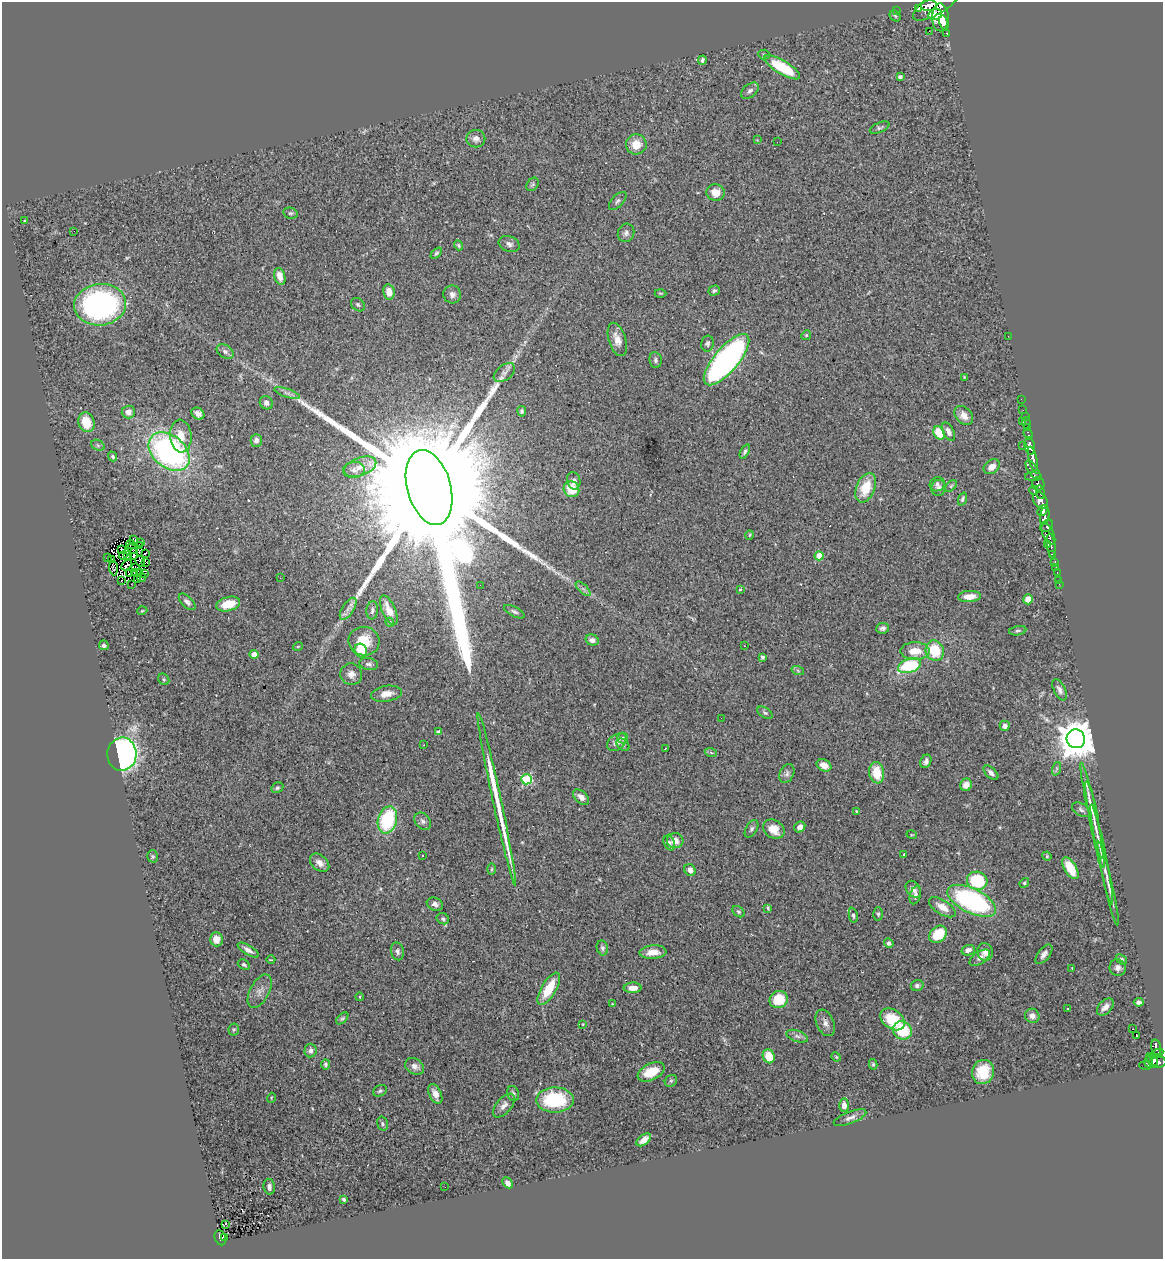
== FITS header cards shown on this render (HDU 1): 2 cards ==
NAXIS1  =                 1161
NAXIS2  =                 1257

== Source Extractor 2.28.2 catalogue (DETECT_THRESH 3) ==
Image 1161 x 1257 px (HDU 1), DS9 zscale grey, 1 PNG px = 1 image px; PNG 1165 x 1261 px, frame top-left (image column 1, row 1257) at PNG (2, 2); each listed source drawn as its Kron ellipse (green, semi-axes under 4 px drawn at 4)
Background 0.694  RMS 0.055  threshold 0.164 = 3 sigma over >= 5 px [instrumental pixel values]
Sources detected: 293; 8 with non-positive FLUX_AUTO (blend fragments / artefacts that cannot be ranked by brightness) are neither listed nor drawn; the other 285 listed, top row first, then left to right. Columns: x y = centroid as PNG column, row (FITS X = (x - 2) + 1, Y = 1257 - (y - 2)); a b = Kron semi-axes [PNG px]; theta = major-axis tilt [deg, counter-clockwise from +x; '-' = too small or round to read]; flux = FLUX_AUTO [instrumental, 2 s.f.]
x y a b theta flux
937 4 27 10 32 2800
929 6 8 5 5 1300
919 9 3 3 - 420
896 11 2 2 - 7.2
935 14 7 5 11 1100
895 16 6 5 - 4.6
940 17 14 8 -90 2500
944 22 7 4 -73 930
929 31 3 2 - 7.7
947 33 3 3 - 67
764 55 6 5 - 5.3
702 60 5 3 - 7.5
782 67 20 7 -31 170
900 77 4 4 - 7.7
750 91 10 6 39 13
880 128 10 5 23 8.6
476 139 9 8 - 20
757 140 3 3 - 2.7
777 142 2 2 - 12
636 144 10 10 - 49
532 184 7 5 54 6.4
715 193 9 8 - 42
618 201 11 6 46 10
290 213 7 5 -13 7
24 221 2 2 - 1.8
74 231 2 2 - 21
626 233 9 8 - 14
509 244 11 7 -21 15
459 245 5 4 - 5.7
436 253 7 4 44 5.9
280 276 9 5 -75 29
714 291 5 5 - 6.7
389 292 8 5 -79 48
660 293 6 3 -1 3.5
452 294 9 8 - 17
100 305 26 20 6 870
358 305 8 6 -40 8.7
806 335 5 4 - 4.6
1008 336 2 2 - 33
617 339 17 8 -72 35
707 343 8 6 79 9.3
225 352 9 6 -33 13
655 360 8 6 -83 9.1
727 360 32 12 50 1300
504 373 12 7 37 18
964 377 4 2 - 2.6
287 393 13 4 -18 14
1021 399 2 2 - 10
266 403 7 6 - 15
1023 410 2 2 - 7.7
522 411 5 4 - 8.7
128 412 7 6 - 19
198 414 7 5 -38 18
964 416 11 8 -48 28
1025 416 4 3 - 21
1022 421 3 3 - 73
86 422 10 8 -73 83
1026 423 6 3 -85 14
1027 427 2 2 - 10
948 432 10 5 -64 19
939 433 7 5 -58 94
1028 434 6 3 -70 41
181 436 16 11 -84 58
256 440 6 5 - 16
98 445 7 5 -31 7.4
1022 446 3 2 - 3.5
1030 446 9 5 -81 990
169 452 23 16 -39 930
745 452 8 4 63 8.4
113 456 5 4 - 6.8
1033 459 12 4 -77 1100
360 467 17 9 20 36
992 467 9 6 35 31
354 470 11 8 8 18
1033 470 11 4 -55 350
1033 477 8 4 1 390
574 481 9 6 -77 16
937 484 7 7 - 9.9
1038 484 7 6 - 370
951 486 7 4 45 5.4
429 487 38 22 -75 290000
866 488 15 9 67 96
938 488 8 7 - 11
571 489 8 7 - 82
1034 490 5 3 - 120
1040 492 7 3 -79 340
962 499 7 4 68 7.2
1040 501 9 6 -55 840
1042 510 6 4 50 730
1045 516 9 4 80 850
1047 526 7 5 42 380
1048 534 11 5 -66 990
749 535 4 3 - 3.2
134 539 4 3 - 2.6
140 542 3 2 - 3.1
131 545 4 2 - 2.4
1047 545 3 2 - 14
1051 545 12 3 -83 110
140 546 3 2 - 1.8
122 549 3 2 - 3.7
132 549 6 3 -37 6.8
145 553 4 2 - 6.6
134 554 6 3 87 20
1052 554 3 3 - 96
123 556 4 2 - 5.8
127 556 3 2 - 3.4
819 556 4 4 - 79
108 558 3 2 - 4.1
112 559 3 2 - 3.8
140 561 6 2 -62 2.6
1055 562 3 3 - 31
145 563 3 2 - 4.4
126 565 6 3 45 0.46
136 567 3 2 - 3
1056 567 3 2 - 5.7
113 568 7 3 -87 5
139 572 3 2 - 2.1
135 573 3 2 - 5.1
144 573 2 2 - 0.94
1057 573 3 2 - 20
129 574 2 2 - 2.7
141 577 4 2 - 4.2
280 578 2 2 - 2.1
137 579 2 2 - 200
122 580 3 2 - 7.7
1059 580 3 2 - 3.7
131 584 2 2 - 2.1
1059 584 2 2 - 12
480 585 2 2 - 8.3
583 589 9 3 -45 10
740 589 3 2 - 3.7
969 596 11 5 3 41
1028 599 5 5 - 38
187 602 10 5 -45 12
228 604 12 7 15 65
348 609 12 5 57 18
372 610 9 6 83 10
389 610 16 6 -66 43
142 611 5 3 - 3.1
514 612 11 5 -26 11
390 622 4 4 - 3.8
883 628 6 5 - 11
1018 631 9 4 9 7.2
592 640 7 5 -17 17
364 641 15 14 - 86
104 645 5 5 - 8.6
298 646 5 3 - 3
744 646 3 2 - 4.4
361 651 7 6 - 120
915 651 14 9 0 67
935 651 10 9 - 120
254 654 4 4 - 51
763 657 4 4 - 7.1
369 664 9 6 -9 10
910 666 12 7 18 230
798 671 6 4 -20 5.5
351 674 11 10 - 23
164 679 6 5 - 6.2
1060 690 11 5 -63 15
386 694 15 8 9 34
765 713 8 5 -33 8.2
721 718 2 2 - 2
1005 726 5 5 - 16
438 732 4 4 - 10
622 738 5 5 - 6.8
1076 739 9 9 - 10000
617 742 11 7 39 22
424 745 2 2 - 1.8
623 745 7 5 -42 8.4
665 749 3 2 - 3.4
711 753 6 4 -21 5.1
122 754 16 14 87 990
926 761 7 5 64 13
824 765 8 5 -26 34
1056 769 7 4 71 6.9
877 773 10 7 -80 86
991 773 9 5 -43 14
787 774 10 7 63 12
526 779 5 5 - 280
966 785 6 6 - 26
277 788 6 5 - 7
581 797 9 6 -42 18
497 799 88 3 -78 290
1081 810 10 6 -33 11
1092 810 49 4 -78 45
856 812 3 3 - 4.3
387 820 14 9 74 270
423 821 9 7 -48 12
1095 825 44 4 -79 44
800 827 6 5 - 21
752 829 9 5 59 9.2
774 829 11 9 -34 49
912 835 5 3 - 3.1
675 841 8 7 - 31
669 843 8 5 -65 9.5
904 854 3 3 - 3.5
1102 855 51 4 -78 36
153 856 6 5 - 5.9
422 856 3 2 - 3.4
1047 856 5 4 - 5.1
320 863 11 7 -41 26
1070 868 12 6 -59 71
491 869 6 4 89 5
690 870 6 5 - 17
977 881 10 9 - 200
1024 883 5 4 - 5.8
1108 884 43 3 -77 30
913 889 9 6 -55 16
915 895 9 5 75 11
972 901 26 12 -26 660
435 904 8 6 -23 15
942 907 15 7 -32 38
768 908 4 3 - 4.2
738 912 7 5 -39 6
878 914 6 5 - 6.2
853 915 7 4 -81 7.9
443 919 6 5 - 6.8
938 934 10 7 45 120
216 939 7 6 - 27
889 943 5 4 - 8.3
602 948 7 5 -78 8.6
248 950 12 5 -31 17
968 950 7 5 16 20
397 951 9 6 -79 12
653 952 13 7 4 37
985 952 9 8 - 26
1044 954 11 6 52 18
980 958 11 6 34 15
1122 959 6 4 -38 6.8
271 960 4 2 - 2.8
244 965 6 4 -28 6.9
1118 968 8 8 - 17
1072 969 3 2 - 6.2
917 985 6 5 - 9.3
633 988 9 5 1 32
549 989 18 7 59 110
260 991 18 9 62 29
360 997 4 3 - 2.9
779 1000 9 8 - 93
1139 1002 5 4 - 11
612 1004 3 3 - 3.5
1105 1007 10 6 46 22
1068 1008 3 3 - 6.2
1032 1016 7 7 - 21
342 1018 7 4 44 6.5
893 1019 13 9 -35 130
825 1023 14 8 -66 21
583 1024 3 2 - 2.1
234 1029 6 5 - 5.4
1132 1029 3 2 - 2.1
902 1030 10 8 -33 160
797 1036 11 5 -19 14
1137 1036 3 2 - 4
1156 1047 8 5 -76 200
310 1051 7 6 - 14
1156 1054 7 3 28 210
769 1056 7 6 - 80
836 1057 5 4 - 4
1152 1059 8 3 -49 200
1149 1061 6 4 75 200
1158 1062 8 6 5 430
325 1064 5 4 - 7.6
873 1064 5 4 - 5.2
1146 1065 6 4 -1 46
415 1066 10 7 -32 18
651 1072 14 8 27 84
983 1072 12 11 - 98
671 1081 6 5 - 7.2
380 1091 7 5 28 7.3
513 1093 8 6 -72 9
435 1094 10 6 -66 28
271 1098 5 3 - 3.3
555 1100 19 12 0 250
504 1105 14 7 50 21
844 1105 7 5 -89 21
850 1118 17 6 22 19
382 1124 7 5 -74 6.9
644 1140 8 5 38 25
508 1183 6 4 -47 15
269 1187 8 5 -82 13
445 1187 2 2 - 1.6
344 1199 4 3 - 6.7
225 1224 3 2 - 3.6
220 1238 8 5 -68 82
225 1238 3 2 - 14
At the frame edge (FLAGS 8, measured only in part): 1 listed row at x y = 937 4
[8 non-positive-flux detections neither listed nor drawn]